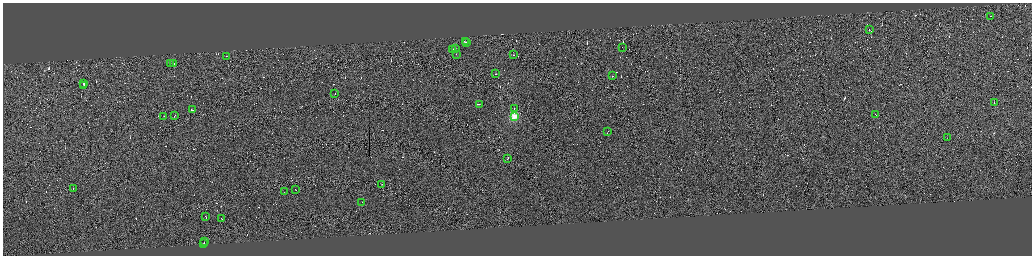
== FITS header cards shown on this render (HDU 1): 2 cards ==
NAXIS1  =                 4118
NAXIS2  =                 1014

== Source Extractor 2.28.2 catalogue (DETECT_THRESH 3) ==
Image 4118 x 1014 px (HDU 1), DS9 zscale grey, zoomed out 1/4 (1 PNG px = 4 x 4 image px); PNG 1034 x 258 px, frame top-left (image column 4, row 1011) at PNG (3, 3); each listed source drawn as its Kron ellipse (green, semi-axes under 4 px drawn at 4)
Background 0.0843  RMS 2.9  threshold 8.78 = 3 sigma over >= 5 px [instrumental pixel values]
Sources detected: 563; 526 cannot appear on this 1/4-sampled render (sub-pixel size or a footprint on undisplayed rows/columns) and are neither listed nor drawn; the other 37 listed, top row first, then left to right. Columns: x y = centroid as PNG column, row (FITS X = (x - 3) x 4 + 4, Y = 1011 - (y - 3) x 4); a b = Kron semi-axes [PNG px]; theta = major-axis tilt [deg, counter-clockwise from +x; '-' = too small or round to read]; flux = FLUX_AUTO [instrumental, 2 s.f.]
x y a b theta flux
991 16 2 1 - 6100
869 30 2 1 - 200000
465 42 4 1 - 10000
467 42 2 1 - 6700
622 47 2 1 - 5100
455 48 2 1 - 27000
453 50 2 1 - 14000
456 54 2 1 - 7400
514 55 2 1 - 12000
226 56 2 1 - 3600
170 63 3 1 - 14000
173 63 2 1 - 12000
496 74 2 1 - 8800
613 76 2 1 - 4700
84 83 3 1 - 12000
84 85 2 1 - 14000
335 93 2 1 - 6300
994 102 2 1 - 8200
479 104 3 1 - 33000
514 109 3 1 - 11000
192 110 3 1 - 14000
875 114 2 1 - 16000
163 116 2 1 - 4400
174 116 3 1 - 10000
514 116 2 2 - 110000
608 132 2 1 - 7100
947 138 2 1 - 1600
508 158 3 1 - 16000
381 184 3 1 - 13000
73 188 2 1 - 8300
295 189 2 1 - 11000
285 191 2 1 - 2700
362 202 2 1 - 7200
206 216 2 1 - 19000
221 218 2 1 - 7700
204 241 2 1 - 8900
204 243 2 1 - 12000
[526 sub-pixel or undisplayed-footprint detections neither listed nor drawn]